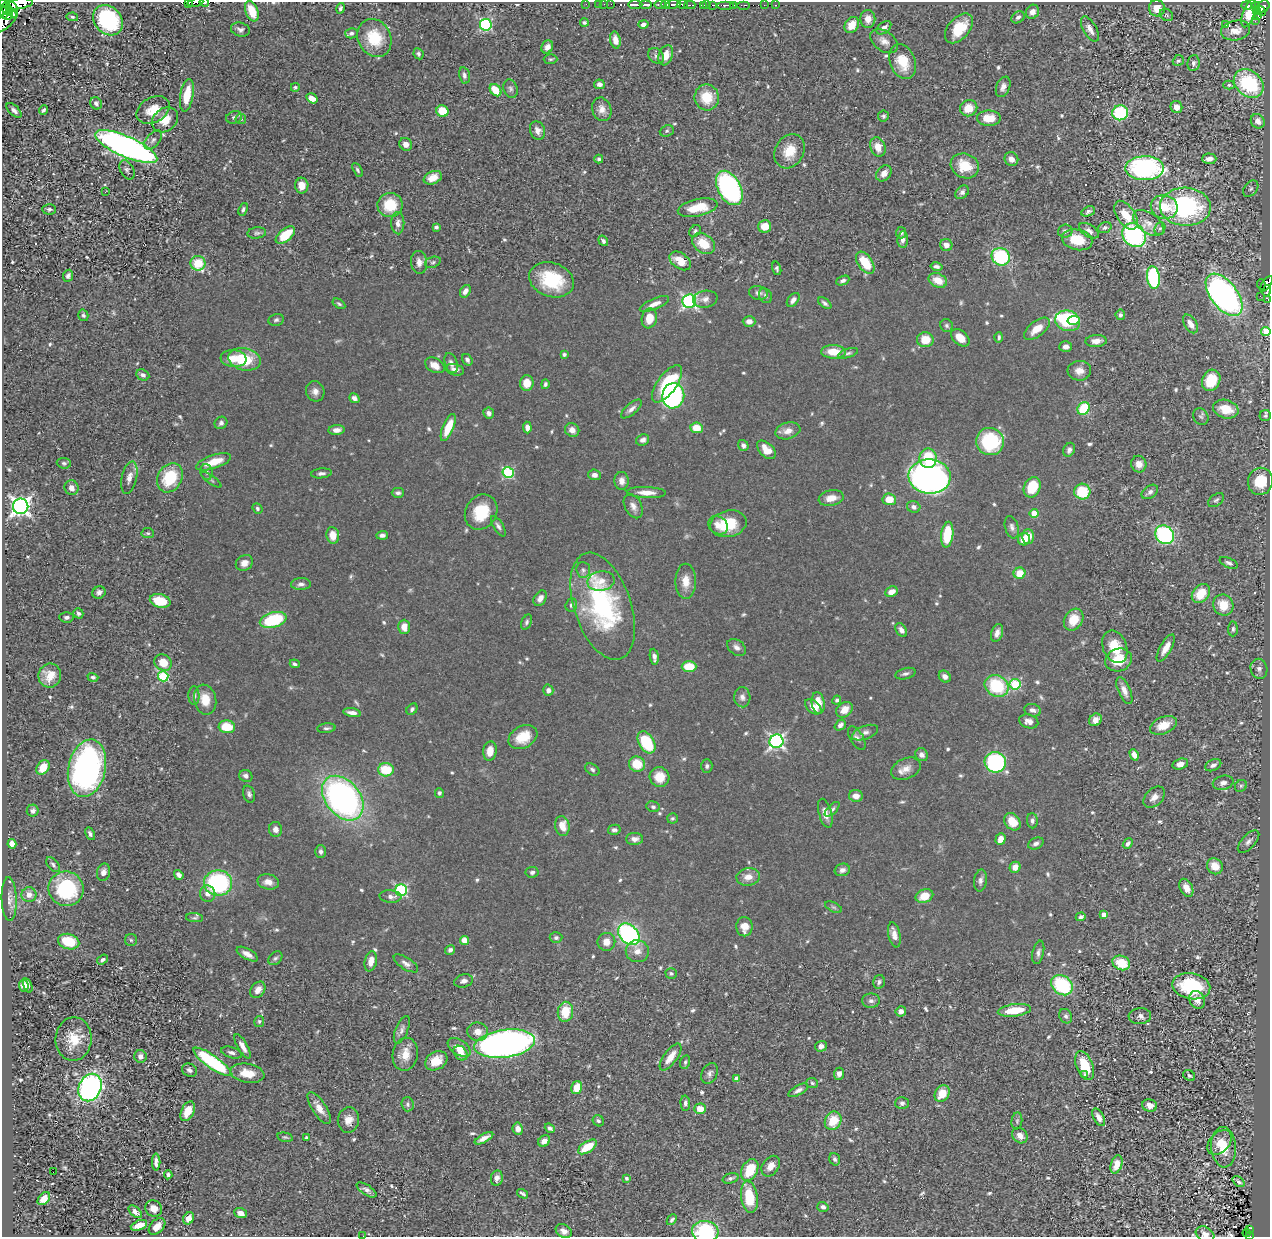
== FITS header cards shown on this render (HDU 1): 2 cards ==
NAXIS1  =                 1268
NAXIS2  =                 1235

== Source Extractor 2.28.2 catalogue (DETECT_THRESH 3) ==
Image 1268 x 1235 px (HDU 1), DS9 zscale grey, 1 PNG px = 1 image px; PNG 1272 x 1239 px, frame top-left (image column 1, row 1235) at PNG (2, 2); each listed source drawn as its Kron ellipse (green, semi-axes under 4 px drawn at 4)
Background 0.625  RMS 0.022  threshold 0.0673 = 3 sigma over >= 5 px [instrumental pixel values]
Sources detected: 681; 4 with non-positive FLUX_AUTO (blend fragments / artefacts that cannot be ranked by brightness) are neither listed nor drawn; of the other 677, the 500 brightest by FLUX_AUTO listed and drawn (177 fainter detections omitted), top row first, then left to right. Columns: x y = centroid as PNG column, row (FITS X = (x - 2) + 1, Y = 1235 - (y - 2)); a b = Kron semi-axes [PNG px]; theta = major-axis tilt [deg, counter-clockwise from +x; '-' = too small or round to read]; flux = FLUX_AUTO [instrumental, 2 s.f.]
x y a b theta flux
3 2 2 2 - 49
195 2 8 2 9 68
204 2 4 2 - 59
188 3 3 3 - 5.4
18 4 15 5 6 650
586 4 2 2 - 7.6
598 4 3 2 - 3.7
604 4 2 2 - 5.8
611 4 2 2 - 3.4
635 4 7 3 0 430
660 4 6 3 2 44
666 4 4 3 - 35
673 4 7 3 6 220
683 4 5 3 - 160
646 5 6 3 0 19
690 5 5 2 - 39
704 5 2 2 - 14
707 5 3 2 - 29
713 5 4 2 - 13
726 5 8 2 0 180
734 5 2 2 - 29
744 5 6 2 0 26
764 5 2 2 - 5.6
775 5 3 2 - 9.6
1247 5 6 3 -2 51
1255 6 4 3 - 90
1263 6 6 5 - 120
6 8 9 4 -51 590
340 8 5 4 - 3.7
1157 8 8 8 - 20
13 10 8 5 -74 340
1256 10 3 3 - 75
252 11 11 6 -68 32
1261 11 5 2 - 50
1032 12 7 6 - 10
3 13 6 3 -75 51
1249 13 14 5 70 41
1166 15 7 5 -37 3
8 16 5 4 - 280
1258 16 4 3 - 21
72 17 6 4 -11 2.5
1018 17 7 5 33 4.9
868 19 9 7 -88 12
108 20 16 13 -45 150
1255 21 2 2 - 12
4 22 15 7 40 360
584 22 4 3 - 3.1
643 24 5 4 - 5.5
486 25 6 6 - 200
852 25 9 6 57 20
1226 25 3 3 - 640
884 28 8 5 41 7
959 28 17 10 49 46
240 29 9 7 -16 5.2
1090 29 14 6 -60 11
1235 30 15 9 10 14
351 33 6 5 - 3.7
374 38 20 16 -63 56
615 40 8 5 -79 9.8
884 41 15 10 -35 11
547 47 7 5 61 9
418 54 6 5 - 3.6
666 55 10 7 69 17
656 56 9 6 -43 4.7
550 59 7 5 1 2.5
1178 61 6 5 - 2.6
903 62 18 12 -68 38
1193 63 8 6 81 4.8
464 75 8 5 -78 5
599 84 5 4 - 6
1249 84 16 12 -42 120
1229 85 5 4 - 3.5
295 87 4 4 - 3
1003 87 11 6 67 7.8
511 89 9 7 -67 4.2
495 90 7 5 -49 36
187 95 16 6 80 36
707 97 13 12 - 37
312 98 6 4 -32 12
96 103 6 5 - 4.6
1176 107 6 5 - 10
969 108 8 8 - 25
602 109 12 9 -70 11
14 110 9 5 -42 5.2
43 110 5 3 - 2.9
153 110 17 12 28 28
442 111 6 5 - 38
1120 113 8 7 - 96
883 116 5 5 - 2.8
234 117 8 6 17 3.9
989 118 12 7 0 27
241 119 5 5 - 2.5
165 120 14 11 42 23
1258 121 7 6 - 12
537 131 9 7 -71 9
667 131 7 5 21 3.2
153 140 11 6 49 6.1
406 144 7 6 - 9.4
126 147 33 10 -24 700
878 147 10 7 -68 16
789 151 18 14 61 31
599 159 4 4 - 2.9
1011 159 7 6 - 8.3
1209 159 7 5 -1 8.8
965 166 14 12 -24 36
1145 168 19 12 1 260
127 170 10 6 -61 4.6
358 170 7 4 -59 2.9
884 173 9 6 49 10
433 178 9 6 23 15
302 186 8 6 88 15
729 188 18 11 -61 300
1251 189 9 6 49 4
105 192 3 2 - 3.1
962 192 7 5 46 4.5
390 205 12 12 - 43
1164 207 13 11 -13 34
1185 207 25 19 -3 210
698 208 20 8 12 37
49 209 7 5 -4 3.5
243 209 6 4 68 3.7
1088 211 7 4 22 3.6
1126 215 16 9 -56 29
398 223 11 6 -89 7.4
1148 223 17 10 -36 16
765 226 6 6 - 20
436 227 4 4 - 3.1
1105 227 7 5 20 3.5
1160 229 6 5 - 3.2
695 231 6 5 - 3.3
1065 231 7 6 - 5.2
1089 231 11 6 -31 6.4
257 233 9 5 7 3.9
901 233 6 5 - 3.4
285 235 11 6 40 42
1134 235 13 11 -47 200
903 239 8 5 84 6.9
1077 240 15 10 -13 36
603 241 5 4 - 4.3
703 243 12 9 -36 34
946 245 6 6 - 10
1001 257 9 8 - 120
680 261 12 7 -35 23
419 262 11 8 -82 10
433 262 8 5 19 3.3
198 263 7 7 - 43
865 263 12 7 -56 43
936 266 6 4 -12 4.2
777 268 7 4 -75 3.1
68 276 6 5 - 5
1153 277 11 6 -82 150
552 280 23 17 -18 82
938 280 9 7 -25 22
843 281 7 4 22 4.5
1261 284 5 2 - 52
1266 284 9 4 55 82
465 291 7 4 58 8
1267 291 6 4 76 17
758 293 9 7 -8 5.5
1224 295 24 13 -53 490
765 296 7 6 - 4.7
1260 296 2 2 - 12
705 299 12 8 9 8.5
1268 299 3 2 - 8.6
793 300 8 5 50 7.5
689 301 7 6 - 320
825 303 7 4 -37 3.8
339 304 7 4 -34 2.8
654 304 16 5 23 11
83 315 6 5 - 3.8
1120 315 5 5 - 3.8
649 318 10 7 78 25
276 320 8 6 11 3.7
1074 320 6 4 9 22
749 321 6 5 - 9
1068 321 13 10 -16 150
1190 324 10 6 -59 9.7
947 326 7 6 - 3.3
1037 329 15 7 38 23
1266 331 4 4 - 47
999 337 5 3 - 3.1
960 338 10 7 -41 16
925 340 8 7 - 27
1096 341 10 6 4 11
1066 347 6 5 - 6.6
834 352 12 7 -2 28
848 353 10 4 18 3.9
564 354 4 4 - 2.7
233 359 13 8 -6 21
244 359 16 11 -13 56
467 360 6 4 -56 4.8
451 363 10 6 -70 7.1
435 365 10 7 -29 13
455 370 9 5 -13 7.7
1079 371 12 10 3 12
143 375 7 5 -25 5.2
1211 380 11 9 65 42
527 383 8 6 89 21
545 384 5 4 - 2.6
667 384 22 9 54 110
315 391 10 9 - 8.6
673 396 12 11 - 280
354 398 5 4 - 7.2
1084 408 7 5 53 62
631 409 13 5 41 7
1226 409 13 9 -15 29
489 413 5 5 - 5.5
1265 416 6 5 - 2.8
1201 417 9 7 -61 4.4
221 423 7 6 - 4.2
448 427 14 5 67 34
527 428 6 4 -86 6.5
697 428 6 5 - 25
337 430 8 5 4 7.7
572 430 7 6 - 9.3
788 431 13 8 16 12
643 440 6 5 - 5.8
990 442 14 13 - 110
743 445 6 5 - 5.1
766 450 11 6 -45 24
1069 450 7 5 65 5
928 458 10 8 -83 48
214 462 18 6 18 28
64 463 7 5 -5 3.1
1139 464 8 7 - 11
207 472 8 6 -77 4.7
321 473 10 5 5 4.4
508 473 5 5 - 140
594 475 6 5 - 7.5
930 477 21 17 -2 750
129 478 16 7 77 11
170 478 15 12 59 65
211 480 12 3 -35 2.7
622 481 9 7 -87 8.6
1260 481 14 12 71 43
1032 487 10 8 67 53
71 488 7 7 - 8.7
1082 492 8 8 - 50
1150 492 9 6 35 5.8
398 493 6 5 - 3.9
646 493 20 5 -2 15
831 498 12 7 11 17
889 499 6 6 - 22
1216 500 9 5 38 3.7
21 506 8 7 - 750
633 506 13 8 -63 9.1
914 507 7 6 - 4.9
257 508 5 4 - 3.2
481 512 18 15 59 52
1034 513 4 4 - 31
728 524 18 13 12 47
718 525 10 8 -37 10
498 526 11 5 -59 4.7
1012 527 11 6 -73 6.2
148 533 6 5 - 2.8
333 535 8 6 -82 19
382 535 6 4 4 5.3
947 535 13 6 82 57
1165 535 10 8 -46 180
1028 536 7 6 - 20
1024 539 6 6 - 16
244 563 9 7 33 10
1229 563 10 5 -24 4.6
583 570 8 7 - 4.9
1020 573 6 5 - 29
601 581 13 10 10 14
686 581 17 10 -89 19
301 584 10 6 2 5.8
99 592 7 6 - 6.1
891 592 6 5 - 12
1201 593 10 8 49 36
540 598 8 6 58 8.2
160 601 10 6 -12 37
571 605 7 5 71 3.8
1223 605 11 10 - 29
603 606 56 28 -72 220
78 613 5 4 - 3.8
66 617 7 5 -3 4.5
273 620 14 7 16 96
1074 620 11 9 59 31
527 622 8 5 65 3.4
404 627 7 5 89 14
1233 629 7 4 89 3.5
901 630 7 5 -58 6.7
997 633 9 5 70 8.4
736 647 10 7 -39 6.6
1115 647 17 12 -68 37
1166 648 15 5 61 14
654 657 8 4 -83 6.1
1118 660 13 11 20 36
163 663 9 7 -37 25
295 664 5 4 - 3
689 666 7 5 -1 36
1259 669 10 8 -78 7.3
905 674 10 5 15 4.5
50 675 12 11 - 22
163 676 5 5 - 120
93 677 5 4 - 3.1
945 677 6 5 - 6.9
1015 684 5 5 - 110
997 686 12 10 -31 81
548 690 5 5 - 5.2
1124 691 14 6 -66 11
194 696 9 5 -89 5.3
742 697 10 8 -87 6.7
205 700 15 11 -79 25
837 700 5 4 - 3.9
818 703 11 6 -81 22
813 707 9 6 -40 13
412 709 6 5 - 3.4
844 710 9 7 40 16
1033 710 8 6 -14 6.4
352 713 9 4 -10 7.9
1095 720 7 6 - 12
1029 721 10 6 -16 9.3
840 725 6 4 40 5.7
1163 725 14 8 22 23
227 727 8 6 -6 37
326 728 9 5 5 3.9
865 733 14 6 21 7
523 737 15 11 29 34
857 738 13 6 -60 6.2
776 741 7 6 - 380
647 742 12 7 -59 76
490 751 10 6 83 16
922 755 7 6 - 6.3
1134 755 6 4 -61 9.9
995 762 10 10 - 230
637 764 8 7 - 36
1180 764 8 5 16 9.6
1213 765 8 5 26 6.2
707 766 7 5 90 4
43 767 8 6 54 25
87 768 29 18 78 420
592 769 8 5 -34 3.6
906 769 15 10 23 14
386 770 8 6 -4 45
246 776 7 6 - 5
660 777 10 10 - 26
1223 783 10 7 12 7.4
1241 786 6 5 - 3.1
439 793 5 4 - 2.8
249 794 9 6 -71 4.5
856 796 7 6 - 11
1154 797 12 8 43 11
343 798 25 17 -51 490
653 807 7 5 -19 3.7
832 809 9 4 44 3.9
33 811 6 6 - 3.7
825 813 15 6 -74 12
672 818 5 5 - 2.7
1032 821 7 5 -86 4.1
1012 822 9 7 -51 26
562 826 10 7 -79 18
275 829 7 6 - 8.7
614 830 6 5 - 4.5
90 834 7 4 -63 4.5
635 839 8 6 1 8.3
1001 839 6 5 - 12
1248 841 14 6 47 6.8
1036 843 8 5 23 5.6
12 844 5 4 - 11
1128 844 6 4 51 4.7
321 852 6 5 - 4.6
53 865 9 5 -51 3.5
1215 866 8 7 - 21
1015 867 6 5 - 13
842 870 8 6 17 6.5
103 872 9 6 76 7.5
532 872 6 5 - 4
179 875 5 4 - 5.9
748 877 12 8 8 14
980 881 11 6 82 6
268 882 11 7 -12 13
218 883 14 12 -1 180
1186 888 9 6 -62 12
66 889 18 17 - 110
401 890 6 6 - 170
208 894 8 7 - 8.5
29 895 7 7 - 10
924 896 9 6 21 24
390 897 11 6 -4 6.7
9 899 22 7 -88 9.3
833 907 9 4 -26 2.9
1104 914 4 4 - 10
1081 917 5 4 - 3.8
195 918 8 4 -4 2.9
744 927 9 8 - 18
629 934 12 9 -46 230
894 935 12 6 -78 10
556 938 6 5 - 3.8
131 940 6 6 - 3
464 940 4 4 - 21
69 942 11 7 -15 48
606 942 9 9 - 14
450 950 5 4 - 4.5
637 951 11 11 - 14
1038 952 12 5 77 5.6
247 954 12 5 -29 9.5
275 958 8 6 44 3.7
103 960 6 4 36 3.4
371 961 10 6 77 14
406 963 14 6 -32 7
1121 963 9 7 -21 41
671 973 5 5 - 3.2
464 981 9 6 15 7.3
879 982 7 6 - 3.7
28 985 7 4 -71 5.1
1062 985 11 9 -36 110
24 986 6 5 - 7
1191 986 19 13 -11 87
258 990 9 6 53 10
1197 1000 9 7 -62 9.3
871 1001 9 7 -1 5.4
1014 1010 16 6 7 38
901 1011 5 5 - 7.1
565 1012 10 7 83 37
1066 1016 7 6 - 3.8
1140 1016 11 8 4 8.8
259 1021 5 5 - 2.7
402 1030 15 6 68 6.4
478 1032 10 9 - 14
74 1039 22 18 87 36
505 1044 30 14 8 720
243 1046 14 5 -61 11
821 1046 6 5 - 7.9
459 1047 13 7 -34 18
231 1053 11 5 -17 4.9
460 1053 8 6 -49 10
405 1054 16 12 79 21
140 1056 6 6 - 8
670 1057 16 6 54 19
436 1061 12 8 30 24
212 1062 23 6 -35 160
685 1062 7 5 75 2.8
1085 1066 15 8 -68 43
189 1070 8 6 -27 5.5
247 1073 17 9 -10 27
710 1073 11 7 64 5.6
839 1074 6 5 - 8.5
1085 1075 3 3 - 2.8
1189 1076 6 5 - 2.9
737 1079 4 4 - 13
812 1083 6 5 - 3
90 1088 14 11 66 460
577 1088 6 5 - 24
798 1090 11 4 30 5.4
942 1093 9 7 57 24
685 1103 7 4 -87 4.6
902 1103 7 6 - 3.8
408 1104 7 6 - 4.3
1150 1105 7 6 - 8.6
319 1108 18 7 -57 14
700 1109 6 5 - 20
188 1111 10 6 64 25
1099 1117 9 5 -60 9.3
348 1120 13 10 83 14
598 1121 6 5 - 3.1
833 1121 9 8 - 36
1017 1121 8 5 83 3.2
550 1128 5 4 - 4.6
518 1129 6 5 - 9.9
1020 1136 8 7 - 11
285 1137 8 4 -13 2.7
307 1138 3 3 - 3.7
484 1138 10 4 28 9.4
544 1141 6 5 - 8.9
1220 1142 14 9 48 19
587 1147 11 5 33 36
1224 1147 20 12 -86 34
835 1159 6 5 - 3.8
156 1162 8 4 89 6.4
1117 1164 9 5 72 14
771 1166 11 8 56 12
750 1170 11 7 64 49
53 1172 2 2 - 12
168 1175 4 3 - 3.2
497 1178 8 6 79 6.1
626 1178 4 4 - 3
731 1178 8 5 18 3.6
1238 1182 7 4 -39 3.7
367 1190 11 5 -33 5.7
523 1194 6 3 -32 3.4
749 1197 16 8 -82 57
44 1199 7 5 47 15
823 1207 5 5 - 4.7
154 1209 9 7 -39 13
135 1212 8 4 -40 5.7
241 1213 6 5 - 9.7
189 1218 6 5 - 12
672 1220 6 4 49 3.1
139 1225 8 5 20 14
157 1226 10 6 44 11
1250 1230 4 3 - 5
564 1231 8 6 -31 8.2
705 1232 13 10 -5 110
1247 1233 4 3 - 14
1205 1234 10 7 -30 9.9
363 1236 2 2 - 21
1250 1236 2 2 - 28
At the frame edge (FLAGS 8, measured only in part): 15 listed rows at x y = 3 2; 195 2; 204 2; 188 3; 18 4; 3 13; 4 22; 1266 284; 1267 291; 1268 299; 1266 331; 705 1232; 1205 1234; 363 1236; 1250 1236
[177 fainter detections neither listed nor drawn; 4 non-positive-flux detections neither listed nor drawn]